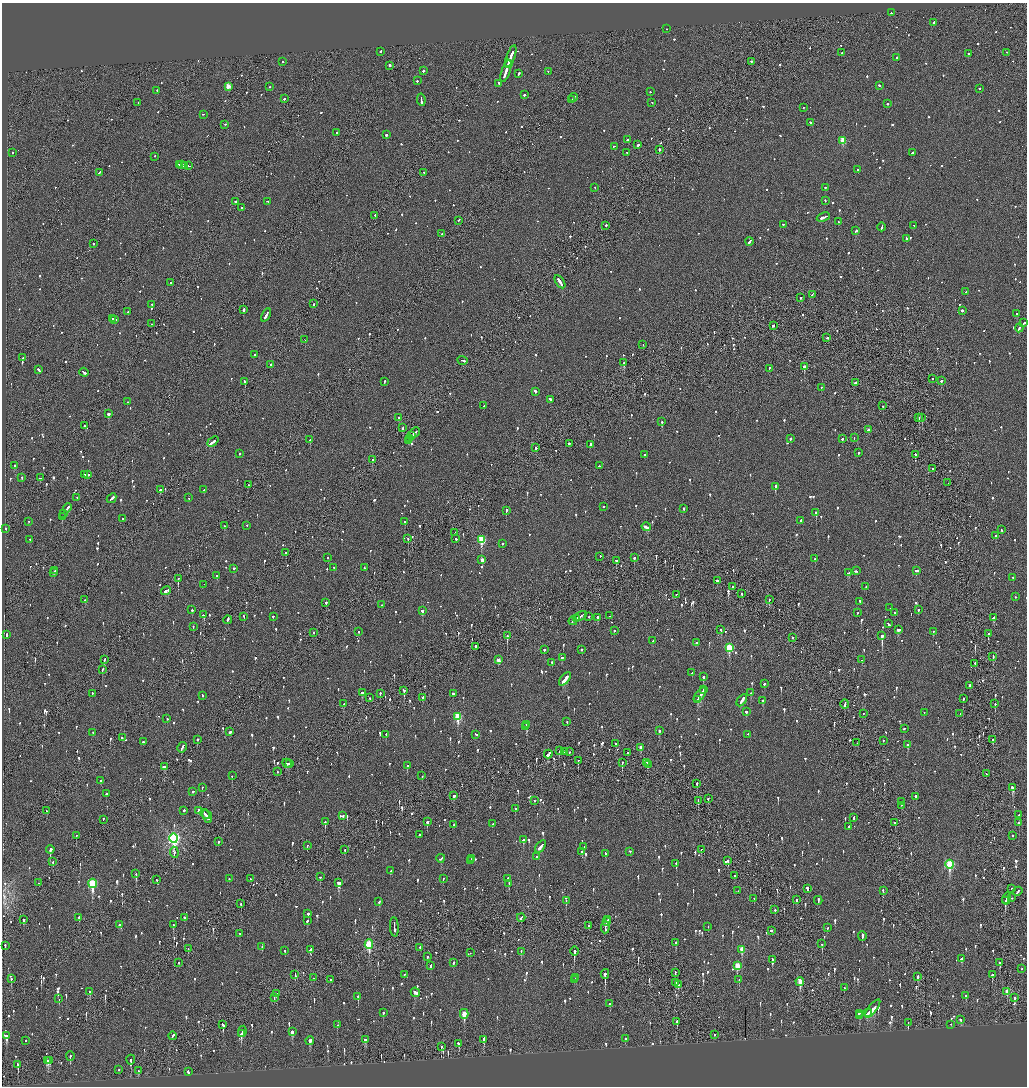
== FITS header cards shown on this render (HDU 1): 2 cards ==
NAXIS1  =                 2050
NAXIS2  =                 2168

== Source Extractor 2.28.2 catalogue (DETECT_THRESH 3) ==
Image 2050 x 2168 px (HDU 1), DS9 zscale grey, zoomed out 1/2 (1 PNG px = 2 x 2 image px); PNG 1029 x 1088 px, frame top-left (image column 2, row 2168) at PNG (2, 3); each listed source drawn as its Kron ellipse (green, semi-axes under 4 px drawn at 4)
Background -0.1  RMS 0.075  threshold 0.225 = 3 sigma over >= 5 px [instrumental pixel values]
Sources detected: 1562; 67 cannot appear on this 1/2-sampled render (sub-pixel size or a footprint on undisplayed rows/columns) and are neither listed nor drawn; of the other 1495, the 500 brightest by FLUX_AUTO listed and drawn (995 fainter detections omitted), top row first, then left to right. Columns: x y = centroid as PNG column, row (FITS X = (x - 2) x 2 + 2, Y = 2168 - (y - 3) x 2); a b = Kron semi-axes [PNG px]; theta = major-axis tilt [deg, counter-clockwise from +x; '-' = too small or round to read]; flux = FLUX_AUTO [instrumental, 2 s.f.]
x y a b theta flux
891 13 2 2 - 72
934 23 3 2 - 120
666 29 2 2 - 99
380 52 2 2 - 160
841 53 2 2 - 130
1007 53 2 2 - 61
968 54 2 2 - 180
511 57 11 2 70 490
897 58 2 2 - 150
283 62 2 2 - 92
751 62 2 2 - 160
508 64 3 2 - 160
389 66 2 2 - 430
424 71 2 2 - 850
506 71 11 2 71 630
548 72 2 2 - 75
518 74 4 2 - 110
417 81 2 2 - 340
499 84 3 2 - 98
879 86 3 2 - 110
228 87 3 3 - 270
270 87 2 2 - 77
979 89 2 2 - 130
157 91 2 2 - 130
650 92 2 2 - 66
524 95 2 2 - 380
574 98 4 2 - 180
284 99 2 2 - 210
421 100 6 2 -82 400
572 100 2 1 - 130
138 103 2 2 - 79
652 103 2 2 - 140
888 104 2 2 - 290
803 108 2 1 - 86
204 115 2 1 - 120
810 123 3 2 - 85
225 125 2 2 - 65
337 133 2 2 - 140
386 135 2 2 - 810
628 140 3 2 - 130
843 141 3 3 - 460
638 145 2 2 - 430
614 147 2 1 - 72
659 150 2 2 - 1000
13 153 2 2 - 64
627 153 2 2 - 99
912 153 2 2 - 300
154 157 2 2 - 71
179 165 3 2 - 180
182 165 2 2 - 180
184 166 2 2 - 340
188 166 4 2 - 280
858 170 2 2 - 160
99 173 3 2 - 110
424 173 2 2 - 130
595 188 2 2 - 94
826 188 2 2 - 130
825 201 2 2 - 91
236 202 3 2 - 120
268 202 3 2 - 82
242 208 2 2 - 76
375 216 2 1 - 190
823 218 7 2 21 360
459 221 2 2 - 64
839 222 2 2 - 66
783 225 2 2 - 150
606 226 2 2 - 130
914 226 2 2 - 79
882 227 4 2 - 140
856 231 3 2 - 130
441 234 2 2 - 77
906 239 2 2 - 150
749 242 4 2 - 250
93 244 2 2 - 75
560 282 7 2 -57 520
171 283 2 2 - 110
966 292 3 2 - 160
812 295 3 2 - 72
800 298 2 2 - 76
313 304 3 1 - 78
152 305 2 2 - 87
244 310 2 2 - 420
962 311 2 2 - 810
128 312 2 2 - 270
1017 314 2 1 - 120
266 315 7 2 63 230
112 319 2 2 - 100
114 320 2 2 - 290
1023 323 3 2 - 180
151 324 2 1 - 64
773 326 3 2 - 490
1019 328 4 2 - 340
827 338 3 2 - 200
305 340 2 1 - 64
643 345 2 2 - 72
254 355 2 2 - 99
23 358 3 2 - 84
463 361 5 2 - 200
624 363 2 2 - 270
271 365 2 1 - 280
804 367 2 2 - 1900
769 369 2 2 - 70
39 370 4 2 - 100
84 373 4 2 - 160
932 379 2 2 - 73
941 381 2 2 - 270
245 382 2 2 - 270
384 382 3 2 - 91
855 383 3 2 - 98
821 388 2 2 - 73
535 392 3 2 - 350
550 400 3 2 - 120
127 402 2 2 - 88
484 406 2 2 - 66
883 406 2 2 - 89
108 414 2 2 - 350
399 418 2 2 - 140
919 418 2 2 - 170
922 418 3 1 - 71
662 422 2 2 - 360
85 426 3 1 - 260
402 428 3 2 - 110
868 430 2 2 - 120
414 433 6 2 43 280
411 436 3 2 - 180
854 438 3 1 - 70
409 439 3 1 - 120
790 439 2 2 - 130
842 439 3 2 - 96
310 440 2 2 - 250
408 441 3 2 - 220
213 442 6 2 40 210
569 444 2 2 - 190
591 445 2 2 - 130
536 448 3 2 - 80
859 453 2 2 - 130
239 454 2 2 - 79
644 455 2 2 - 83
916 455 3 2 - 110
372 460 2 2 - 220
14 466 2 2 - 310
599 466 2 2 - 74
932 469 2 1 - 140
85 475 3 2 - 130
88 475 3 2 - 130
22 478 2 2 - 72
40 478 2 2 - 86
948 483 2 1 - 61
249 485 2 1 - 68
775 487 3 2 - 230
160 490 3 2 - 82
204 490 2 2 - 67
77 498 2 1 - 78
189 498 2 2 - 72
111 499 5 2 - 440
604 507 2 2 - 110
67 508 4 2 - 180
684 509 2 2 - 140
506 511 3 2 - 250
816 513 2 2 - 340
64 514 2 2 - 75
62 517 2 1 - 290
123 519 2 2 - 65
800 521 3 2 - 140
29 522 2 2 - 65
405 522 2 2 - 160
224 526 2 2 - 61
247 526 2 2 - 69
646 527 4 2 - 200
6 529 2 1 - 86
1001 530 3 2 - 91
455 533 2 1 - 79
996 536 2 2 - 85
408 539 2 2 - 440
456 539 2 2 - 210
30 540 2 2 - 82
482 540 4 3 - 940
502 544 2 2 - 110
286 553 2 2 - 340
600 557 2 2 - 120
327 558 2 2 - 61
634 558 3 2 - 130
815 559 2 2 - 120
482 560 3 2 - 140
616 561 3 2 - 120
334 568 2 2 - 78
365 568 3 1 - 92
234 569 2 2 - 300
55 571 2 2 - 91
856 571 3 2 - 100
917 571 4 2 - 110
54 573 3 2 - 94
848 573 3 2 - 170
217 576 2 2 - 130
1013 578 2 2 - 120
178 579 2 1 - 330
717 581 3 2 - 100
204 585 2 1 - 160
732 587 2 2 - 96
866 587 2 2 - 96
166 591 5 2 - 220
742 594 2 2 - 73
676 595 2 2 - 73
1015 597 2 2 - 79
85 600 2 1 - 61
769 600 3 1 - 120
860 602 3 2 - 110
326 603 2 2 - 170
381 605 2 2 - 88
890 608 2 1 - 330
192 610 2 2 - 210
918 610 2 2 - 110
422 611 3 2 - 290
858 613 2 2 - 100
895 613 2 2 - 71
204 615 2 2 - 100
580 616 7 2 30 330
609 616 2 1 - 71
244 617 2 2 - 96
273 617 2 2 - 120
589 617 2 2 - 92
598 618 3 2 - 180
993 618 3 2 - 160
576 619 3 1 - 100
228 620 4 2 - 270
573 621 4 2 - 140
888 624 4 2 - 150
193 627 2 2 - 77
721 630 2 2 - 65
898 630 3 2 - 100
614 631 2 2 - 79
359 632 2 2 - 120
933 632 2 2 - 62
313 633 2 2 - 130
988 634 2 2 - 240
6 635 3 2 - 95
507 636 3 2 - 350
882 636 3 2 - 2300
792 638 2 2 - 100
653 641 3 2 - 63
697 643 2 2 - 120
475 647 2 2 - 110
729 648 4 3 - 850
544 650 2 2 - 350
582 650 2 2 - 110
993 657 3 2 - 110
562 658 3 2 - 98
104 660 3 2 - 110
498 660 3 2 - 150
862 660 2 1 - 94
552 663 2 2 - 65
975 664 2 1 - 140
102 670 3 2 - 78
692 673 2 2 - 120
703 677 2 2 - 220
565 679 8 2 51 460
764 684 2 2 - 81
969 686 2 1 - 97
704 690 3 2 - 120
404 691 3 2 - 200
362 693 3 2 - 140
751 693 2 2 - 190
92 694 2 2 - 240
380 694 2 2 - 150
453 694 2 2 - 170
700 695 8 2 52 430
202 696 2 2 - 69
370 698 2 1 - 110
422 698 3 2 - 130
963 699 2 2 - 120
697 700 3 2 - 120
742 701 7 2 56 250
763 701 3 2 - 290
344 704 3 2 - 71
995 704 2 2 - 140
845 705 5 1 - 320
746 712 3 2 - 91
924 713 2 2 - 62
863 714 2 2 - 63
960 714 2 2 - 71
458 717 4 3 - 780
167 719 2 2 - 62
567 722 2 2 - 66
527 725 2 2 - 380
526 727 4 2 - 95
904 729 3 2 - 160
659 731 2 2 - 86
230 732 3 2 - 87
93 733 2 1 - 170
386 735 2 2 - 84
476 735 3 2 - 110
748 735 2 2 - 61
122 738 2 2 - 130
197 740 2 1 - 390
993 740 3 2 - 71
883 741 2 2 - 62
143 742 3 2 - 120
857 743 2 1 - 120
615 744 3 2 - 130
907 745 3 2 - 120
182 748 5 2 - 200
641 748 3 2 - 88
559 751 2 1 - 73
564 752 2 1 - 61
569 752 2 2 - 88
627 753 2 2 - 89
548 755 4 2 - 930
578 761 3 1 - 180
622 763 3 2 - 120
647 763 2 2 - 110
287 764 5 3 - 130
289 764 2 1 - 140
648 765 2 1 - 140
407 766 2 2 - 120
164 767 4 2 - 150
277 772 2 2 - 85
986 774 2 1 - 98
232 776 2 2 - 68
422 776 2 2 - 67
101 781 2 2 - 240
697 784 3 2 - 73
202 788 2 2 - 62
1013 788 4 3 - 230
193 792 3 2 - 72
106 794 2 2 - 65
454 796 3 2 - 240
915 797 2 2 - 150
708 799 2 2 - 69
534 801 2 2 - 73
698 801 4 1 - 160
902 802 2 2 - 79
901 806 2 2 - 65
515 809 3 2 - 87
47 811 3 2 - 140
184 811 2 2 - 130
198 811 4 2 - 130
205 815 5 2 - 280
1019 815 3 2 - 120
343 816 2 2 - 110
207 817 7 2 -70 660
853 818 3 2 - 150
103 820 3 2 - 110
325 822 3 2 - 170
427 822 2 2 - 400
895 823 2 2 - 64
1019 823 2 2 - 79
492 824 2 2 - 65
454 825 2 2 - 87
849 827 2 2 - 110
419 835 2 2 - 79
76 836 2 2 - 84
1012 836 2 2 - 170
174 838 5 4 - 3800
523 840 3 2 - 130
218 842 2 1 - 130
307 846 2 2 - 71
540 847 7 2 53 400
584 847 2 2 - 70
50 850 4 2 - 220
345 850 3 2 - 62
701 850 2 2 - 170
582 852 2 2 - 180
630 852 2 2 - 91
174 853 5 2 - 67
606 854 3 2 - 70
536 857 2 2 - 62
441 859 4 2 - 170
472 859 2 2 - 130
470 861 3 1 - 97
728 861 2 2 - 72
53 862 2 2 - 67
676 864 3 2 - 95
950 865 4 3 - 1200
390 871 2 2 - 64
136 874 3 2 - 120
734 876 3 1 - 69
320 877 2 2 - 77
229 879 2 2 - 78
250 879 2 1 - 110
443 879 2 2 - 65
508 879 3 2 - 62
157 880 3 2 - 61
39 883 2 1 - 83
339 883 4 3 - 450
92 884 4 3 - 1300
509 884 3 2 - 95
807 889 4 2 - 210
1012 889 2 2 - 74
738 891 2 2 - 72
883 891 2 2 - 75
1018 892 5 2 - 270
1012 898 2 2 - 80
754 899 2 1 - 83
1007 899 6 2 76 170
797 900 3 1 - 180
566 901 2 1 - 130
818 901 4 2 - 190
1005 901 2 2 - 100
379 902 3 2 - 73
241 904 3 2 - 120
775 910 2 2 - 72
308 914 2 2 - 880
79 918 3 2 - 86
185 918 3 2 - 110
521 918 4 2 - 140
24 920 3 2 - 91
608 920 3 2 - 140
307 921 2 2 - 180
607 922 4 1 - 220
120 925 3 2 - 130
173 925 3 2 - 160
588 926 2 2 - 81
394 927 10 2 -86 410
708 927 2 1 - 110
605 928 6 2 88 220
827 928 2 2 - 65
771 931 3 2 - 190
240 934 2 2 - 70
862 937 4 2 - 270
676 943 3 2 - 170
822 944 3 2 - 150
369 945 4 3 - 1100
5 946 3 2 - 190
262 947 2 2 - 62
420 948 2 1 - 190
188 949 2 2 - 65
310 950 3 2 - 130
742 950 4 3 - 290
285 951 2 2 - 80
521 952 3 2 - 66
574 952 5 1 - 910
470 953 2 1 - 110
427 957 3 2 - 150
961 959 3 2 - 65
773 960 3 2 - 150
178 963 2 1 - 95
453 963 2 2 - 78
1000 963 3 2 - 220
431 966 3 2 - 67
737 966 3 3 - 380
1022 969 2 2 - 89
675 973 2 1 - 66
605 974 5 2 - 560
295 975 3 2 - 72
404 975 2 2 - 86
992 975 3 2 - 230
918 977 4 2 - 140
314 978 2 2 - 96
576 978 3 2 - 68
11 979 3 1 - 82
330 980 2 2 - 93
574 980 2 2 - 72
739 980 2 2 - 94
800 982 4 2 - 360
675 983 2 2 - 88
678 985 4 2 - 120
844 988 2 2 - 93
90 992 3 2 - 93
1007 992 4 2 - 180
415 993 5 3 - 130
277 994 3 2 - 100
966 996 3 2 - 79
358 997 2 2 - 160
274 998 2 1 - 89
1015 998 2 1 - 550
59 999 3 2 - 100
610 1004 2 2 - 110
873 1009 11 3 52 350
383 1013 3 2 - 66
868 1013 4 1 - 140
464 1014 5 3 - 350
859 1014 2 1 - 180
859 1016 3 2 - 79
961 1020 3 2 - 73
677 1022 3 2 - 180
908 1023 4 2 - 97
223 1025 3 2 - 360
337 1025 2 2 - 63
951 1025 2 1 - 61
242 1032 5 2 - 120
292 1032 4 3 - 220
241 1034 3 2 - 170
714 1035 2 2 - 63
6 1036 3 2 - 2600
172 1036 4 2 - 190
625 1039 2 2 - 210
365 1040 3 2 - 240
484 1040 3 2 - 600
26 1041 2 2 - 84
310 1041 4 3 - 200
458 1044 3 2 - 94
441 1047 2 2 - 76
70 1057 4 2 - 160
131 1060 5 2 - 110
48 1061 4 3 - 220
50 1061 3 1 - 90
18 1065 3 2 - 320
119 1070 2 2 - 80
138 1071 3 2 - 77
188 1072 3 2 - 130
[995 fainter detections neither listed nor drawn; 67 sub-pixel or undisplayed-footprint detections neither listed nor drawn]